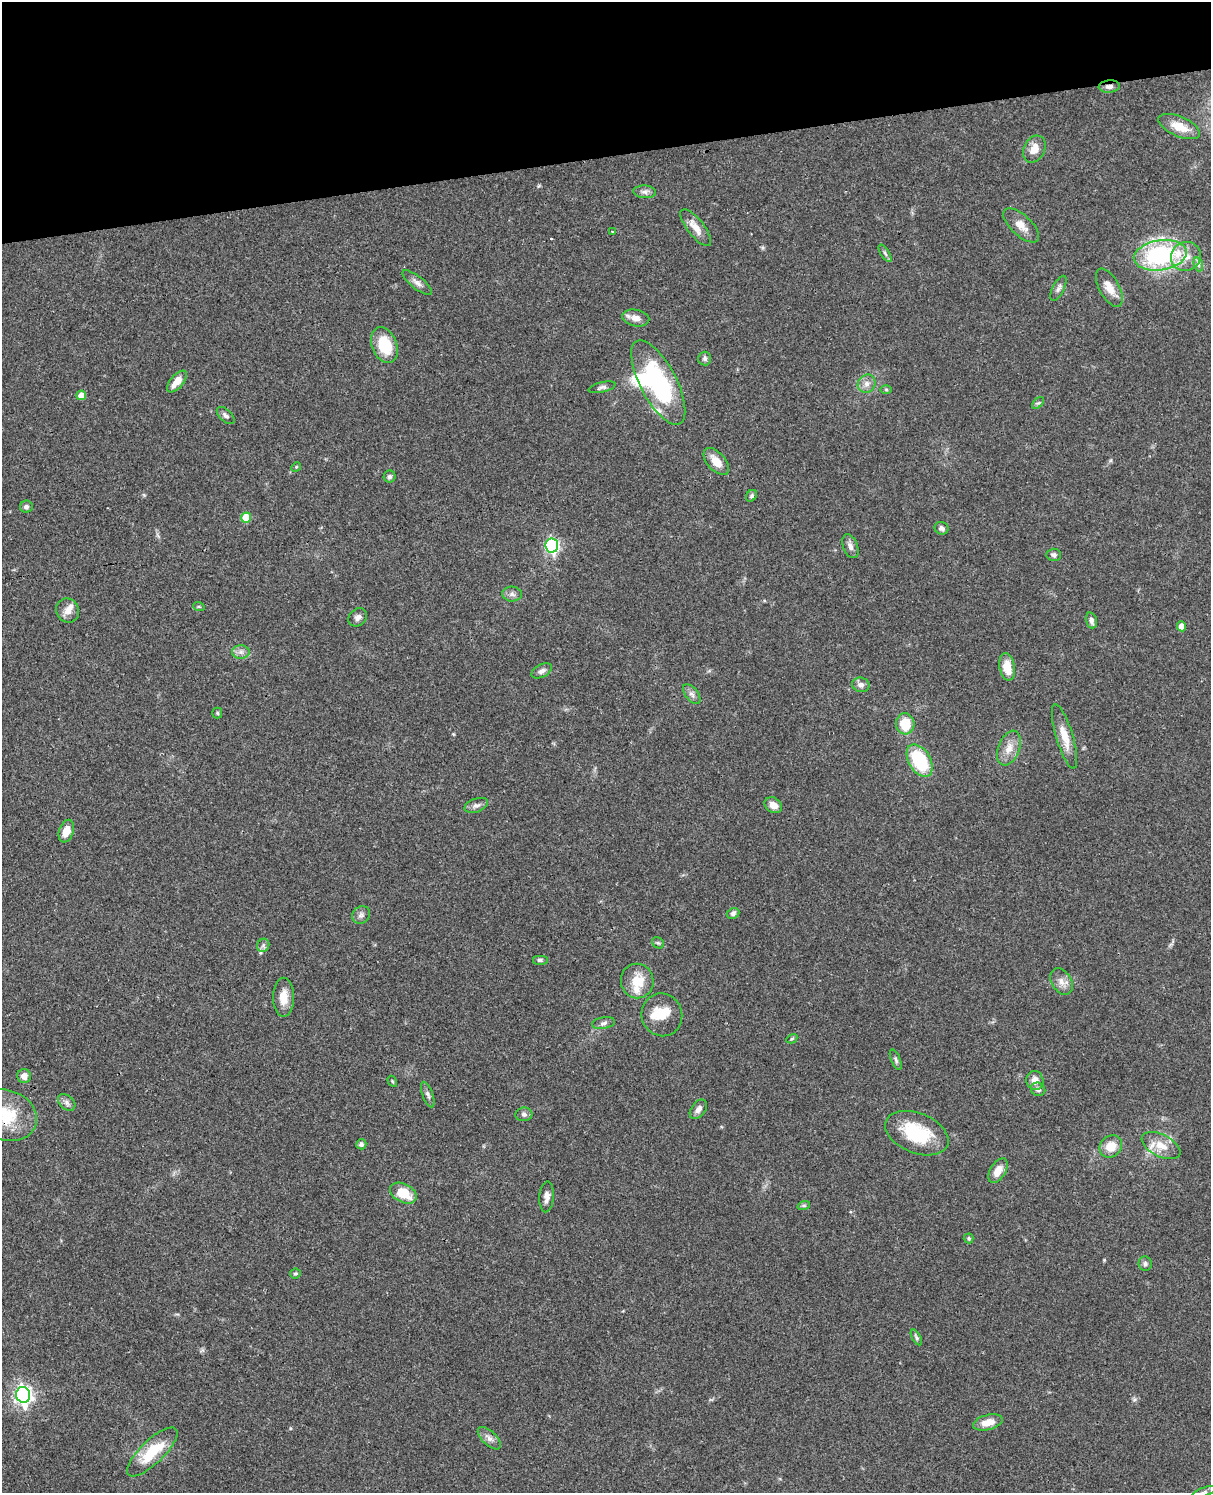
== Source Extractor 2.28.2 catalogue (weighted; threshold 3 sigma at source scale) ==
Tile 3 of 4 x 3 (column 3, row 1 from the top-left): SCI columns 2537-3745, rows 3265-4755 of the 5072 x 4926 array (HDU 1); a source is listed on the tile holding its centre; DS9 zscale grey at full resolution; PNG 1213 x 1495 px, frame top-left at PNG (2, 2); each listed source drawn as its Kron ellipse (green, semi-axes under 4 px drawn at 4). Shown black and unused: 10% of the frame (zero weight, under 3 of 4 exposures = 6% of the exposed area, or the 3 px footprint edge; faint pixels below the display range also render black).
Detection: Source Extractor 2.28.2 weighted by HDU 2 'WHT'; one run over the whole footprint, this tile lists its part. Background 0.0831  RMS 0.0061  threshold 0.0275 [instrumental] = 3 sigma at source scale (4.5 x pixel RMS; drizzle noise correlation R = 1.50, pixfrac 1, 0.05/0.05 arcsec/px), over >= 5 px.
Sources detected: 98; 2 inside a brighter object's white glare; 1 cosmic-ray / hot-pixel residue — neither listed nor drawn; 3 inside a brighter listed object's ellipse — not listed separately; the other 92 listed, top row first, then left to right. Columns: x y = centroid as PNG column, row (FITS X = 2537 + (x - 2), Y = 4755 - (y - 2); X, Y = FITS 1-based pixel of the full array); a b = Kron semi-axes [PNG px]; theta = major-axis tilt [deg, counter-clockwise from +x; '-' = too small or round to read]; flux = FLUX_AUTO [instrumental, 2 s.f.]
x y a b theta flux
1109 86 10 6 4 2.3
1179 127 22 10 -23 9.8
1034 149 14 10 62 6.7
644 192 11 6 -4 2.4
1021 225 22 10 -43 6.9
696 228 22 8 -52 7
613 231 3 2 - 1.4
885 253 10 4 -56 1.4
1160 255 26 15 9 77
1186 256 15 14 - 9.7
1198 264 7 4 -72 1.5
417 283 18 6 -39 3.4
1058 288 14 6 63 2.3
1109 288 21 10 -61 7.6
636 318 14 8 -10 4.6
384 345 18 12 -68 20
705 359 7 6 - 1.6
177 381 13 6 49 7.6
658 383 47 18 -62 73
867 384 9 8 - 3.4
602 387 14 5 14 1.9
886 389 6 4 -1 0.76
81 395 5 5 - 5.7
1038 403 7 4 43 1.1
226 415 11 6 -43 1.9
716 461 16 9 -48 7.8
296 467 5 4 - 0.63
390 477 6 6 - 1.5
752 496 6 5 - 1.1
26 507 6 6 - 1.9
246 517 5 5 - 15
942 528 7 6 - 1.7
552 546 7 6 - 120
850 546 12 7 -69 2.9
1054 555 7 6 - 1.5
512 594 10 7 -2 2.5
199 607 6 3 -19 0.67
68 611 12 11 - 4.7
358 617 10 8 39 2.6
1091 620 8 5 -72 2.4
1182 626 5 4 - 4.7
241 652 8 7 - 2.5
1007 667 14 7 -79 11
542 671 11 6 29 2.3
861 685 9 7 -14 2.9
692 694 11 6 -51 2.5
217 713 5 5 - 0.79
905 724 10 9 - 15
1065 736 33 8 -73 9.5
1009 748 18 10 68 7
920 761 18 11 -59 36
476 805 12 7 19 2.7
773 805 9 7 -32 4.4
66 831 11 7 71 8
733 913 6 5 - 1.8
361 915 9 8 - 2.3
658 943 6 5 - 0.97
263 945 7 6 - 1.6
540 960 8 5 0 1.3
637 981 17 16 - 13
1061 982 14 9 -60 4.6
283 997 19 10 90 8.1
662 1015 21 20 - 13
604 1023 12 5 11 2.2
792 1039 6 4 29 0.81
896 1060 11 4 -68 1.5
24 1076 7 7 - 3.7
1035 1080 9 8 - 5.1
392 1081 6 3 -60 0.7
1038 1089 7 6 - 2.2
428 1095 13 5 -69 1.9
67 1102 10 7 -41 2.3
698 1109 11 7 52 3.1
524 1114 8 6 8 1.8
6 1115 31 25 -20 29
917 1133 33 20 -22 35
361 1144 5 5 - 2
1111 1146 12 10 42 10
1161 1146 21 11 -26 9.6
998 1171 14 7 57 6.4
403 1193 14 9 -28 14
547 1197 15 7 87 3.7
804 1205 6 4 18 0.88
969 1238 5 5 - 1
1145 1264 7 6 - 1.5
295 1273 5 5 - 1.1
916 1337 9 4 -60 1.2
23 1395 8 7 - 260
988 1422 15 7 14 7.7
489 1438 14 7 -44 3.4
152 1452 33 11 44 23
1204 1492 13 3 20 1.6
Overlapping masked pixels (flux is a lower limit): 2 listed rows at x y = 1109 86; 6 1115
Isophote crosses this tile's border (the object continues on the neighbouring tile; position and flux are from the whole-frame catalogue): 2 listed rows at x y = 6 1115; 1204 1492